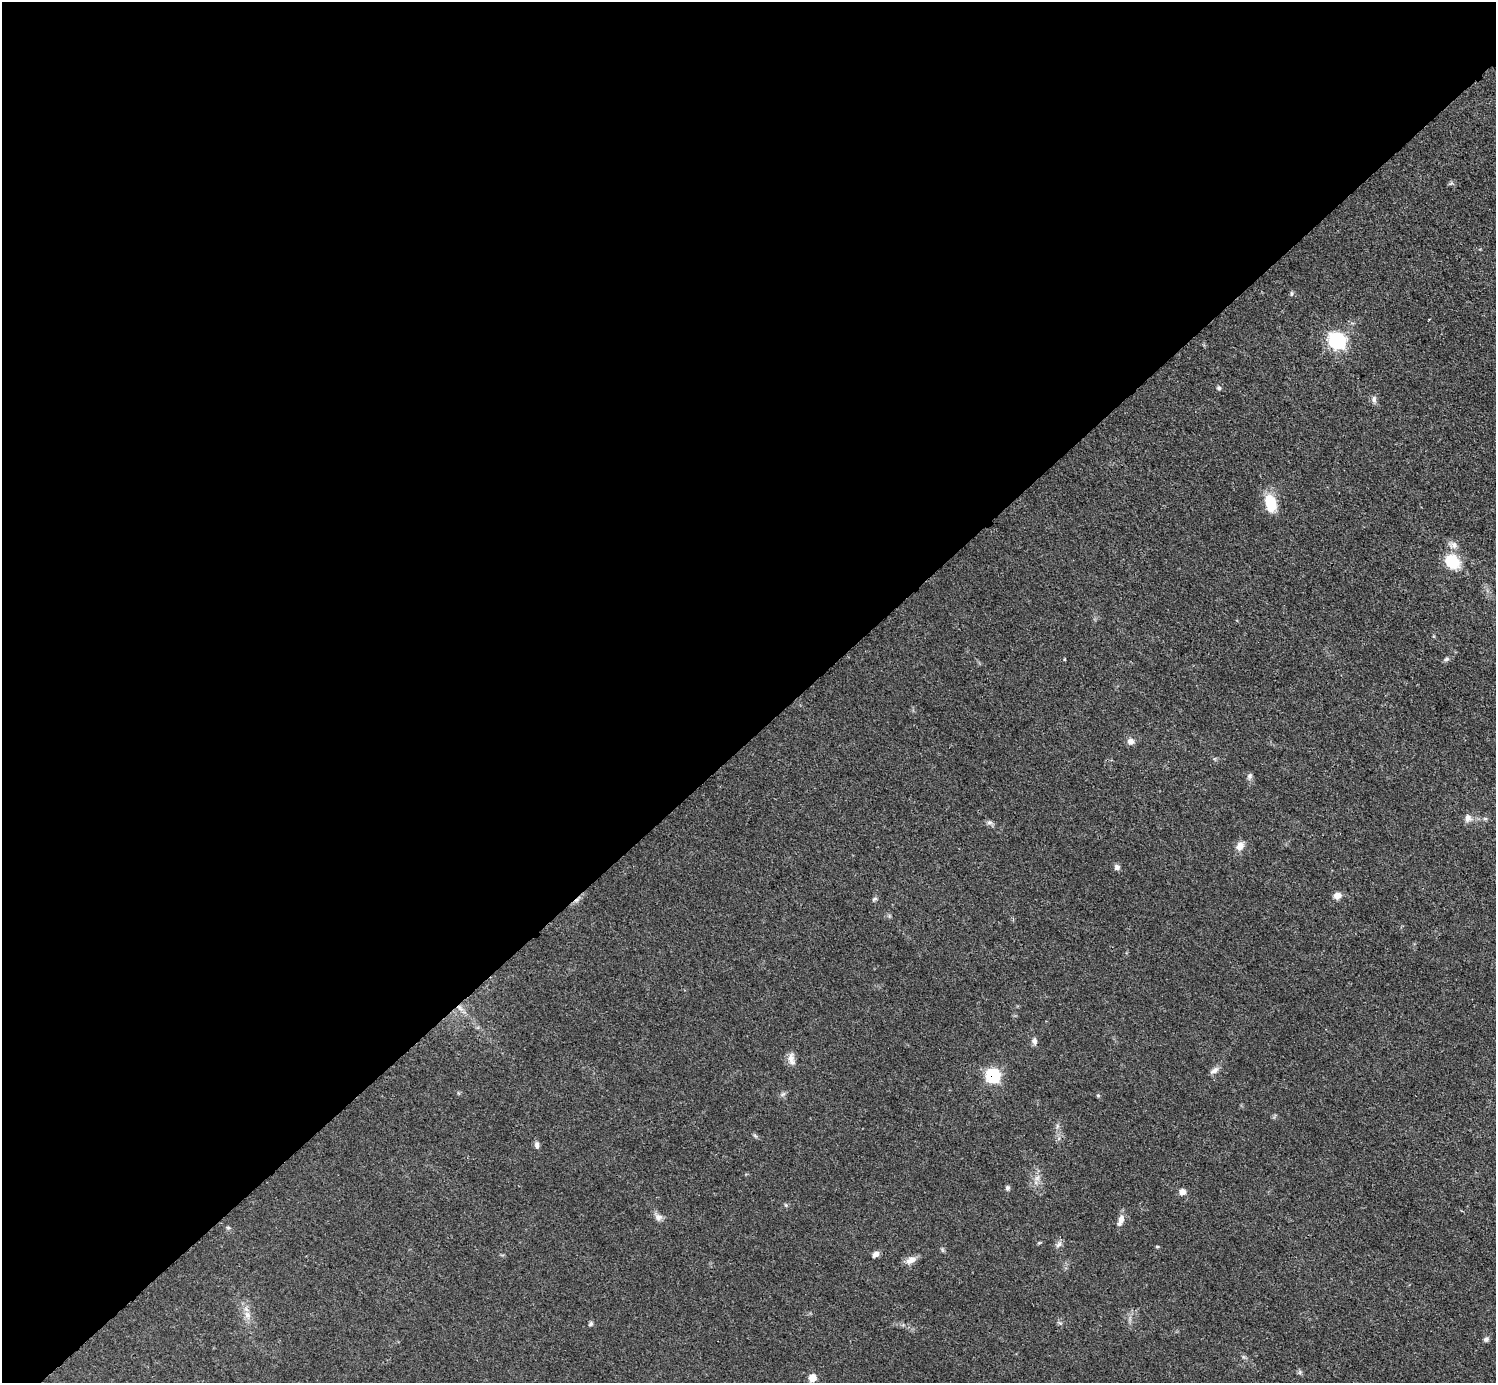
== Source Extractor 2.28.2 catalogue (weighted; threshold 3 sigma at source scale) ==
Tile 5 of 4 x 4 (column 1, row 2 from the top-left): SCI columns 1-1494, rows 3061-4441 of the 5980 x 5979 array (HDU 1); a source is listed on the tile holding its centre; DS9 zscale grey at full resolution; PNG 1498 x 1385 px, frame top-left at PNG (2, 2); no overlay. Shown black and unused: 53% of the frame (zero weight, under 3 of 4 exposures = <1% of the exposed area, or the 3 px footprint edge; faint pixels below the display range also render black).
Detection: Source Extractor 2.28.2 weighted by HDU 2 'WHT'; one run over the whole footprint, this tile lists its part. Background 0.049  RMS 0.0048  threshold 0.0217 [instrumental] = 3 sigma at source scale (4.5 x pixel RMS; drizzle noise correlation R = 1.50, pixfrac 1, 0.05/0.05 arcsec/px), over >= 5 px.
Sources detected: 42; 1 cosmic-ray / hot-pixel residue — not listed; the other 41 listed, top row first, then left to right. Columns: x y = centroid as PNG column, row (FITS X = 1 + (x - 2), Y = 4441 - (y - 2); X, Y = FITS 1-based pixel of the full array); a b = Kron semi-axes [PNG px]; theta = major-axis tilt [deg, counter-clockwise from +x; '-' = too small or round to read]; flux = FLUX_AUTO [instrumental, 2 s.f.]
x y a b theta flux
1291 294 6 4 71 0.66
1337 341 8 7 - 110
1219 388 6 5 - 0.87
1374 399 9 6 -89 1.5
1271 503 14 9 -78 19
1454 545 10 9 - 2.8
1452 562 16 13 -47 15
1446 659 7 5 21 1.2
1131 741 8 7 - 2.7
1249 776 8 7 - 1.3
1468 818 11 9 -77 2.6
989 822 9 5 -5 1.3
1240 846 11 8 64 3.8
1117 867 7 7 - 1.7
1337 895 8 6 11 3.8
874 899 8 4 27 0.84
460 1007 9 5 -52 2.2
1034 1041 10 7 -71 1.8
791 1059 18 8 -79 3.2
1214 1071 14 6 33 2.1
993 1076 7 7 - 62
783 1094 8 6 22 1.2
1098 1095 5 3 - 0.51
537 1145 9 6 -82 1.5
1037 1178 9 7 63 2.3
1007 1188 7 6 - 0.96
1183 1192 8 7 - 2.6
786 1205 5 4 - 0.62
658 1217 11 9 -7 2.3
1121 1220 16 7 71 3.3
228 1228 6 4 -2 0.66
1039 1243 6 3 19 0.51
1059 1244 10 6 40 1.7
1157 1247 5 3 - 0.47
876 1254 7 6 - 2.3
911 1260 13 8 31 4
247 1315 11 9 -73 3.3
591 1324 7 5 53 0.86
1486 1339 7 6 - 1.3
1300 1372 7 4 71 0.77
812 1378 7 7 - 4.6
Overlapping masked pixels (flux is a lower limit): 2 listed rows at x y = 460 1007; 993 1076